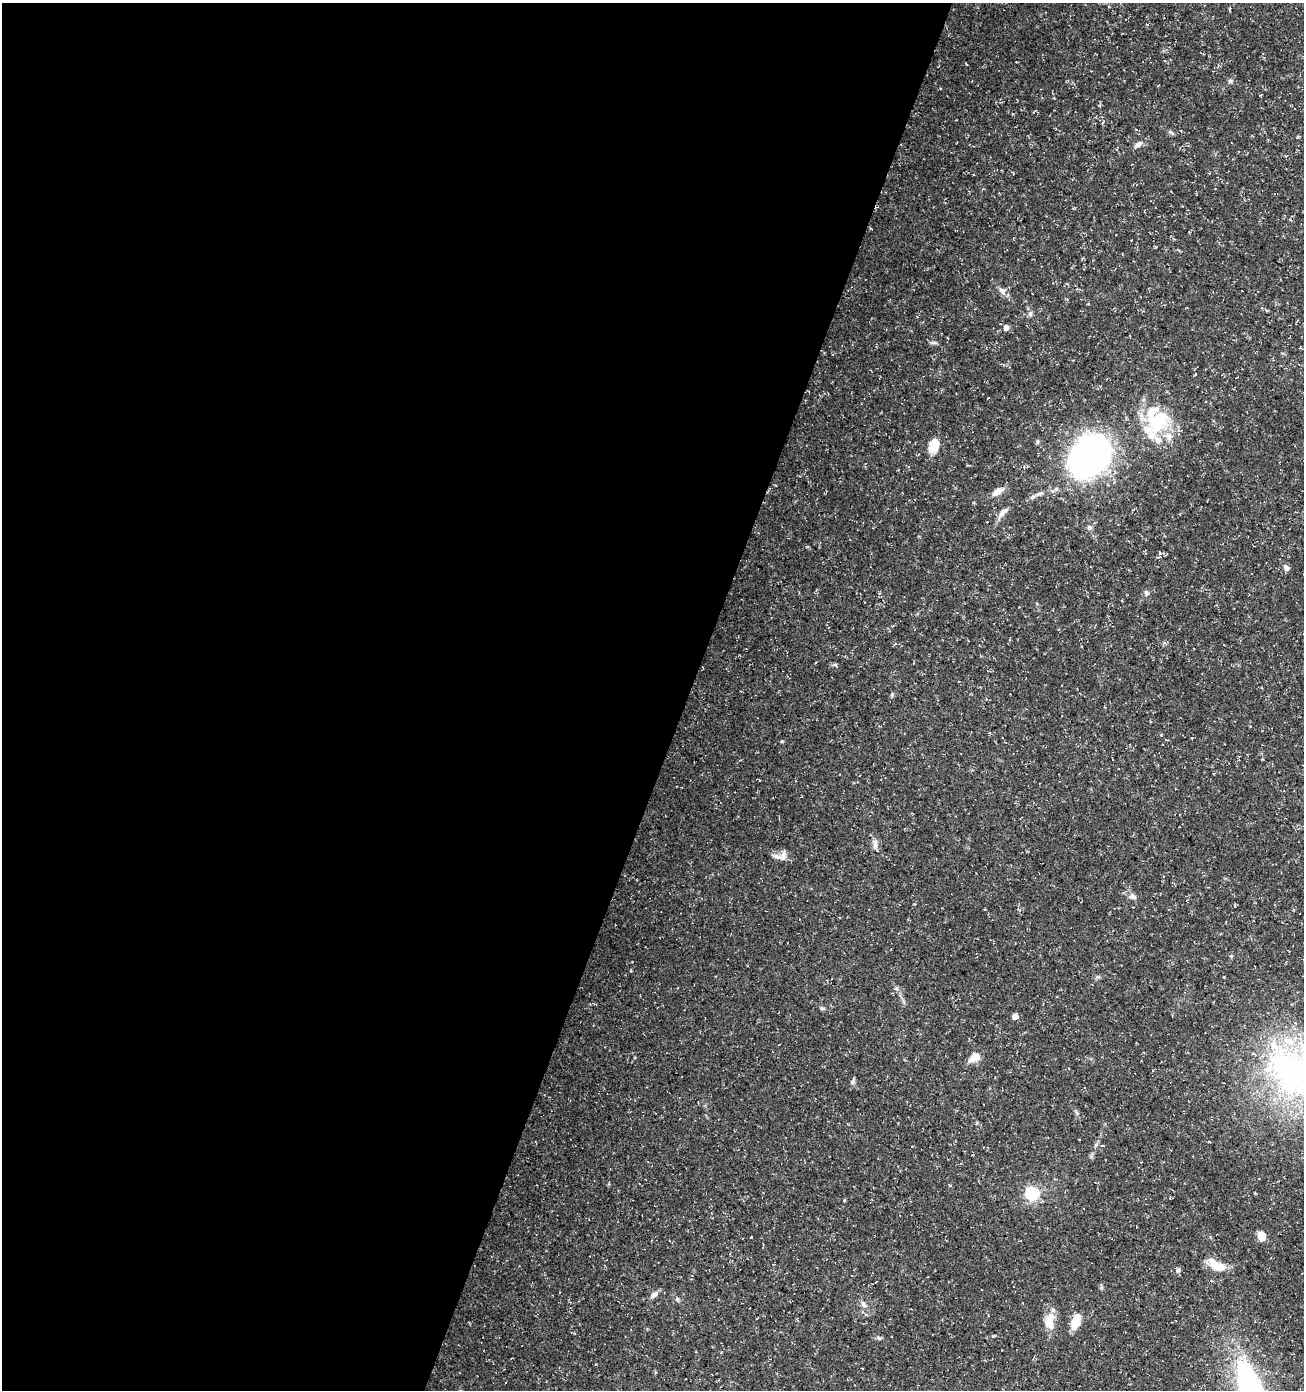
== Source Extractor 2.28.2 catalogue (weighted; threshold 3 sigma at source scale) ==
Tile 5 of 4 x 4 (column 1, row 2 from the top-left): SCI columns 211-1512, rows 2788-4175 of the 5693 x 5563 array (HDU 1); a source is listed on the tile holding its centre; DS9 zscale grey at full resolution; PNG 1306 x 1392 px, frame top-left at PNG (2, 3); no overlay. Shown black and unused: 53% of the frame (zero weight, under 3 of 5 exposures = <1% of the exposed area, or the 3 px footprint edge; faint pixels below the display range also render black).
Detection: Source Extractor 2.28.2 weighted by HDU 2 'WHT'; one run over the whole footprint, this tile lists its part. Background 0.0285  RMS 0.0028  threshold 0.0124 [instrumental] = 3 sigma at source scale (4.5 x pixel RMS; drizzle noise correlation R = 1.50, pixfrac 1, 0.0396/0.0396 arcsec/px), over >= 5 px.
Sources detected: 46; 1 inside a brighter object's white glare — not listed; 5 inside a brighter listed object's ellipse — not listed separately; the other 40 listed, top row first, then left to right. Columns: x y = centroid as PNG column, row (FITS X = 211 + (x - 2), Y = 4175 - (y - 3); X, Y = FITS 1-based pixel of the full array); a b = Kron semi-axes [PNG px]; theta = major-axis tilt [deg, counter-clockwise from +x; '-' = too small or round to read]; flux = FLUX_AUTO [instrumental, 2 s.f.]
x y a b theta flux
1230 81 7 5 0 0.53
1138 144 12 6 37 1.2
1122 254 4 2 - 0.16
1002 291 12 8 -50 1.3
1030 314 7 6 - 0.73
1006 328 5 5 - 1.4
934 343 9 4 -9 0.55
1151 435 44 28 87 13
934 446 17 11 70 4.2
1090 458 42 32 39 110
997 491 17 8 34 2
1040 493 7 5 39 0.65
1002 513 17 6 49 1.5
1089 527 7 5 -13 0.66
1160 553 6 3 -70 0.34
1286 568 8 6 -53 0.89
1146 593 7 6 - 0.72
835 665 6 4 0 0.45
782 741 5 3 - 0.26
875 844 17 6 89 1.3
777 856 12 6 -15 1.3
1133 896 11 6 -12 0.99
822 1008 6 5 - 0.43
1015 1016 5 4 - 2.1
974 1057 12 8 36 3
1291 1070 81 67 -76 78
852 1082 6 6 - 0.7
1096 1145 7 4 54 0.49
1032 1193 6 6 - 37
844 1201 4 3 - 0.24
1261 1236 9 7 -77 3.2
751 1237 3 2 - 0.21
1217 1265 23 11 -30 4.6
1178 1270 6 6 - 0.6
654 1295 12 6 39 1.3
677 1299 6 5 - 0.5
863 1304 9 3 -46 0.64
1075 1321 18 8 66 4.3
1049 1322 22 13 84 4
878 1338 7 5 -27 0.58
Isophote crosses this tile's border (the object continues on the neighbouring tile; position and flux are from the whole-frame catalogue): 1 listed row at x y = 1291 1070
Unlisted compact peaks at least as high as the median listed source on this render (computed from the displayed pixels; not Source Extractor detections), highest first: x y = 892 694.